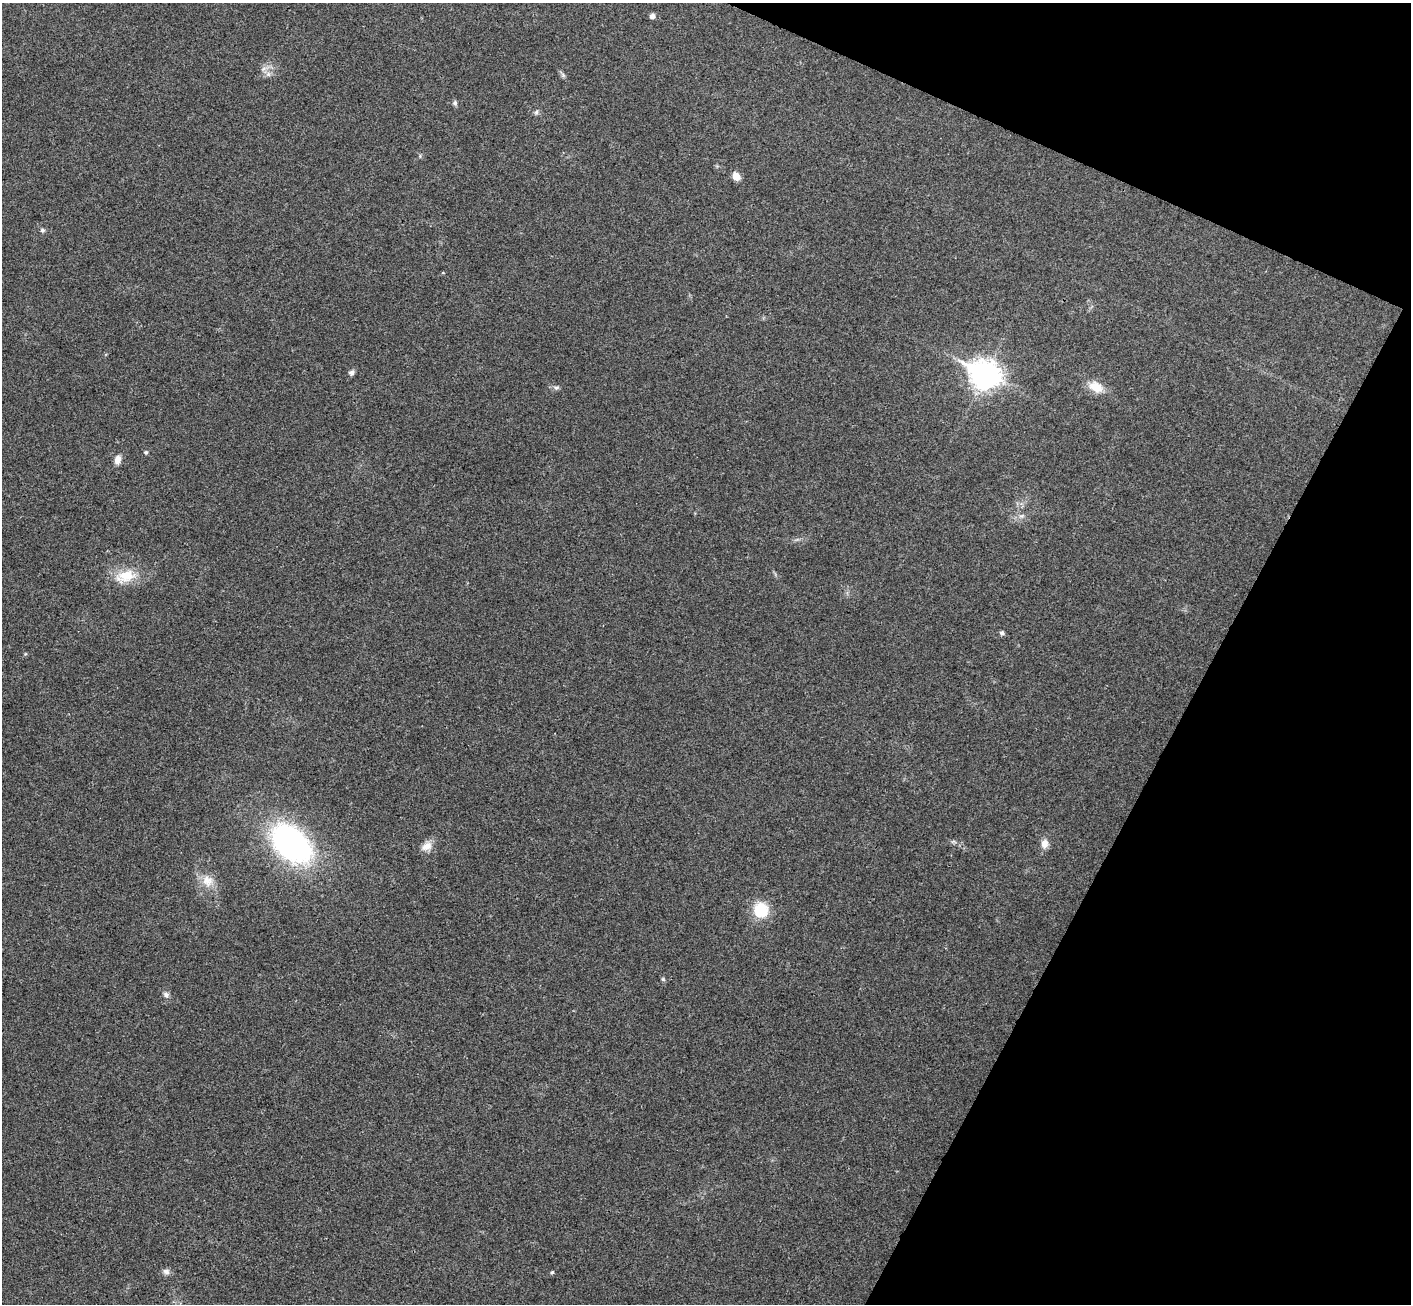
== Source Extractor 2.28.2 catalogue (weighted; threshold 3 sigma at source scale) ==
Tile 8 of 4 x 4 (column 4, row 2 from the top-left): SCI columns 4261-5669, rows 2808-4109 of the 5707 x 5742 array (HDU 1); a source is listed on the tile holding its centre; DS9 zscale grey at full resolution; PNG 1413 x 1306 px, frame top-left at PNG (2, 3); no overlay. Shown black and unused: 21% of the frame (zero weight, under 3 of 4 exposures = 6% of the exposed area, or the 3 px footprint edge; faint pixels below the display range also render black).
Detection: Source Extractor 2.28.2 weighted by HDU 2 'WHT'; one run over the whole footprint, this tile lists its part. Background 0.0358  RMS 0.0065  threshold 0.0291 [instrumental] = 3 sigma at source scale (4.5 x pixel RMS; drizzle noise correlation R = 1.50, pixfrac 1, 0.05/0.05 arcsec/px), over >= 5 px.
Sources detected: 25; all 25 listed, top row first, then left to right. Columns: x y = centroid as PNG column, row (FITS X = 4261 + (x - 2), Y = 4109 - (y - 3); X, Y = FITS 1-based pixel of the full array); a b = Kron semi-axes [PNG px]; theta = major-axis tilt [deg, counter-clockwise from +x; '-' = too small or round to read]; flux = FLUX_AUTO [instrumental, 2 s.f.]
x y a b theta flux
652 16 5 5 - 2.8
268 74 7 6 - 2
563 75 8 4 -46 1.4
455 103 6 5 - 1.5
536 112 7 5 68 1.3
736 176 7 6 - 7.6
42 230 6 6 - 1.3
351 373 7 7 - 1.7
985 375 11 9 -27 730
1096 387 17 11 -27 11
556 388 9 5 0 1.6
146 452 4 4 - 1.1
117 460 11 7 78 4
1021 516 6 6 - 1.7
126 576 29 15 13 17
1002 633 5 5 - 1.7
291 844 43 27 -44 150
1044 844 10 8 81 4.8
426 846 16 10 30 5.4
207 881 16 14 -43 9.3
761 910 15 14 - 22
663 979 6 5 - 0.93
166 995 8 7 - 2
166 1272 9 7 -37 2.6
552 1272 5 4 - 0.91